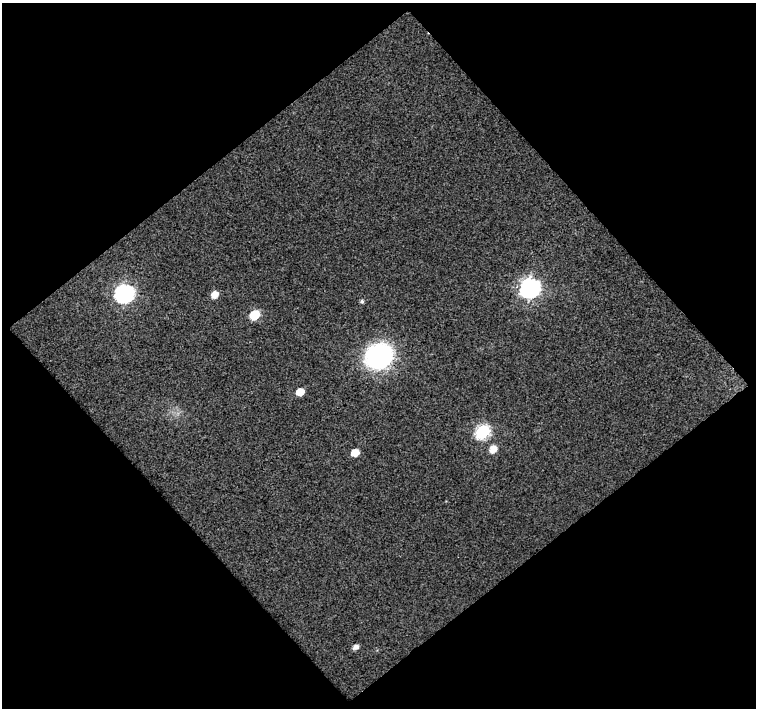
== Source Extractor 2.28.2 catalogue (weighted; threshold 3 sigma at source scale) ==
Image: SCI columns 1-754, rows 24-729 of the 754 x 750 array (HDU 1 of 3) = the unmasked area's bounding box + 8 px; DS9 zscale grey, full resolution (1 PNG px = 1 image px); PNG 758 x 710 px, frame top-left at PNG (2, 3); no overlay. Shown black and unused: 52% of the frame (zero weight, under 3 of 4 exposures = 2% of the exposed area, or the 3 px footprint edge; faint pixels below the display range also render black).
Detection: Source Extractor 2.28.2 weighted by HDU 2 'WHT'. Background 0.0751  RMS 0.019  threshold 0.084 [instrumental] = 3 sigma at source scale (4.5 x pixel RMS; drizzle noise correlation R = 1.50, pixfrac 1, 0.0396/0.0396 arcsec/px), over >= 5 px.
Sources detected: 11; all 11 listed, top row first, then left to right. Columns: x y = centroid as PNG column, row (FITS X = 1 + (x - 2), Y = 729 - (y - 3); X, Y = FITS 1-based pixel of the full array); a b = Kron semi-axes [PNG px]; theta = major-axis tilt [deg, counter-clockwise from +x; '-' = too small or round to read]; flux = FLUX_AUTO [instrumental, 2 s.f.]
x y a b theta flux
530 288 9 8 - 860
124 294 8 7 - 620
215 295 7 6 - 17
362 301 5 4 - 3.6
254 315 7 6 - 68
380 357 16 13 27 430
300 392 6 5 - 29
483 431 8 6 39 280
493 449 7 6 - 20
355 453 6 5 - 27
355 647 6 5 - 8.9
Overlapping masked pixels (flux is a lower limit): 1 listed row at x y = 380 357